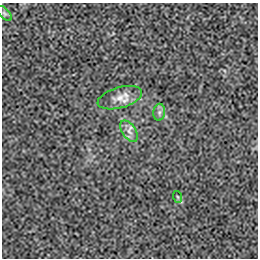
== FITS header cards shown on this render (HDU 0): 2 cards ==
NAXIS1  =                  256 / length of data axis 1
NAXIS2  =                  256 / length of data axis 2

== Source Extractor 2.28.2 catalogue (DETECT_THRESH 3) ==
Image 256 x 256 px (HDU 0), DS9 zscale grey, 1 PNG px = 1 image px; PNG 260 x 260 px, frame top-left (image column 1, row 256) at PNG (2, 3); each listed source drawn as its Kron ellipse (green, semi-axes under 4 px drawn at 4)
Background -1.69e-04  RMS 0.003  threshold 0.00888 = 3 sigma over >= 5 px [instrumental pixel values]
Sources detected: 5; all 5 listed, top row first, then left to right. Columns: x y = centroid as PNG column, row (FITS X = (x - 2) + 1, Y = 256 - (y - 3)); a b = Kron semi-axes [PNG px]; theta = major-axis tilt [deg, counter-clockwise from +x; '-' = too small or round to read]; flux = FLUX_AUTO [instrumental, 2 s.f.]
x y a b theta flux
4 13 9 4 -45 0.42
120 98 23 10 16 2.4
159 112 8 6 83 0.61
129 131 12 6 -58 1.1
178 197 6 3 -70 0.25